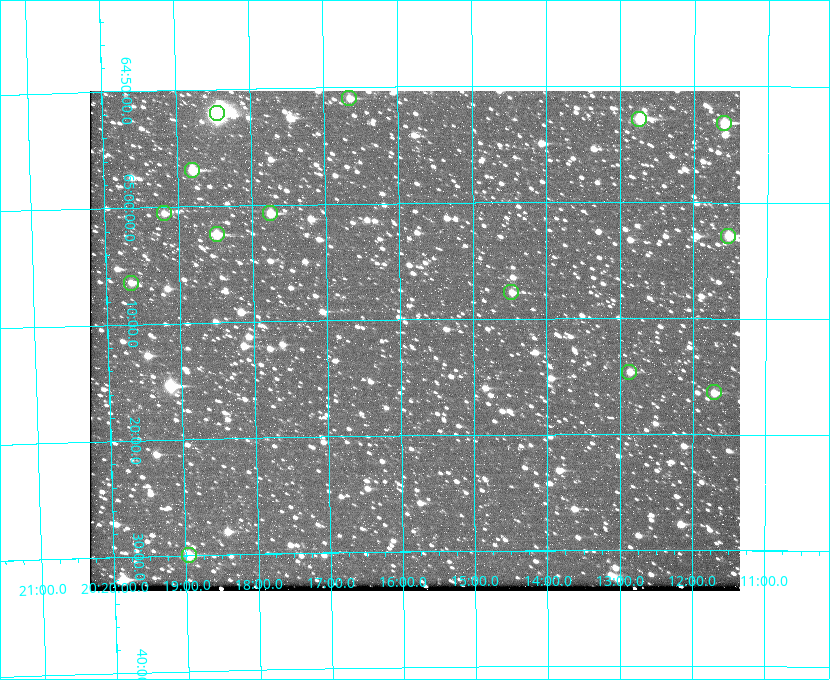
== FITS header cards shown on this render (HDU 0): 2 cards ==
NAXIS1  =                  650 / Width of table row in bytes
NAXIS2  =                  500 / Number of rows in table

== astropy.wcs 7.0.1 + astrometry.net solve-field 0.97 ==
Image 650 x 500 px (HDU 0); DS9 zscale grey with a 90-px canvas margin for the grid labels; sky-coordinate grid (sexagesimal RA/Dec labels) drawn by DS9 from the SOLVED WCS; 14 Tycho-2 reference stars matched to detected sources circled (green)
Header WCS: none
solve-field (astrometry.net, Tycho-2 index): SOLVED blind (the file carries no WCS)
Solved WCS: RA---TAN-SIP/DEC--TAN-SIP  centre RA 20:15:48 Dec +65:12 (303.95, +65.20 deg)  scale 5.16 arcsec/px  FOV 55.9' x 43.0'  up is -179 deg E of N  parity flipped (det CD > 0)
(file carries no celestial WCS; the grid is the blind solution)
Tycho-2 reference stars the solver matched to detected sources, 14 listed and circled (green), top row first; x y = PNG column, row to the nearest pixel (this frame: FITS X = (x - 90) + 1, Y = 500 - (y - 91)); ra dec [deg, ICRS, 3 dp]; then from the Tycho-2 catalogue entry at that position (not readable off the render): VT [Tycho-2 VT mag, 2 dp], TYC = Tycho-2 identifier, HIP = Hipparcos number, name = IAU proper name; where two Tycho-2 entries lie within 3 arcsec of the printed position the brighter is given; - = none
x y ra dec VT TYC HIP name
349 98 304.164 +64.849 10.65 4240-315-1 - -
217 113 304.612 +64.868 7.89 4241-1703-1 100101 -
639 119 303.184 +64.880 9.02 4240-488-1 - -
724 123 302.897 +64.886 9.40 4240-717-1 - -
192 170 304.698 +64.948 10.27 4241-1684-1 - -
164 213 304.798 +65.009 11.15 4241-1628-1 - -
270 213 304.437 +65.012 10.41 4241-1775-1 - -
217 234 304.620 +65.041 10.25 4241-1573-1 - -
728 236 302.882 +65.048 10.25 4240-98-1 - -
131 283 304.916 +65.107 11.17 4241-1518-1 - -
511 292 303.620 +65.129 11.18 4240-34-1 - -
629 372 303.217 +65.244 11.17 4240-236-1 - -
714 392 302.928 +65.273 10.74 4240-760-1 - -
189 555 304.739 +65.499 10.16 4241-1715-1 - -